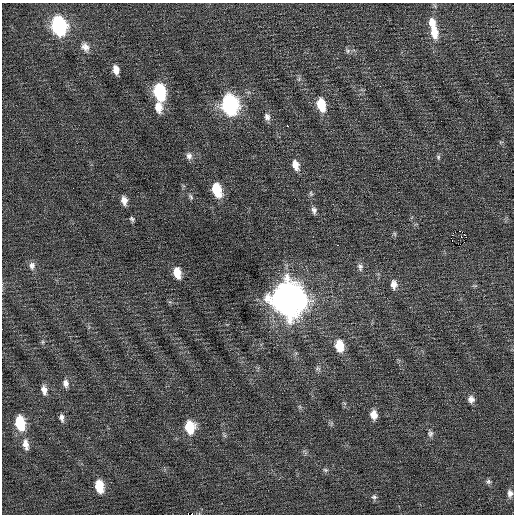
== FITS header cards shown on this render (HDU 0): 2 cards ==
NAXIS1  =                  512 / Axis length
NAXIS2  =                  512 / Axis length

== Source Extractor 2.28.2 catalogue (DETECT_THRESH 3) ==
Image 512 x 512 px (HDU 0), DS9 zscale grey, 1 PNG px = 1 image px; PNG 516 x 516 px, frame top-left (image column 1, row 512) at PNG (2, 3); no overlay
Background 0.0418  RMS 0.72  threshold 2.15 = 3 sigma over >= 5 px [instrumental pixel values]
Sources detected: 51; all 51 listed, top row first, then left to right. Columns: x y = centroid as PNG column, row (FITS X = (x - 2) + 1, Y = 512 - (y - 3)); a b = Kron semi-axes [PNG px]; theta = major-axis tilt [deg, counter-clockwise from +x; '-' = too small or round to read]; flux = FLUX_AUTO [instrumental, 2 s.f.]
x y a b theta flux
432 23 13 8 -75 550
59 26 12 9 -75 7900
434 32 15 9 -81 740
85 47 13 9 -59 340
348 51 7 6 - 130
116 70 9 6 -80 390
160 92 13 8 -78 3900
229 105 13 9 -77 11000
321 105 13 8 -77 1200
158 107 14 9 -85 560
267 117 10 7 -68 220
287 126 2 2 - 540
189 156 10 8 -72 210
438 157 7 5 -79 88
295 165 13 8 -72 450
217 190 12 7 -73 1700
311 193 8 5 -70 93
191 197 9 5 -61 94
124 200 10 6 -77 320
314 210 9 6 -81 180
132 219 6 4 -51 94
460 231 2 2 - 1700
453 233 3 2 - 59
395 234 6 4 -71 72
465 235 3 2 - 100
461 236 2 2 - 35
338 245 3 2 - 50
32 266 11 8 87 240
360 267 11 7 -79 190
177 273 11 7 -75 720
394 284 11 8 -86 320
475 286 7 4 -18 65
288 299 15 13 -73 85000
43 342 6 4 90 72
340 346 11 8 -80 1000
318 368 8 6 -34 130
66 383 10 7 -80 250
44 390 11 6 -80 310
471 399 9 8 - 240
300 407 7 4 -71 77
374 415 9 7 -83 460
62 418 9 5 -81 190
20 423 12 8 -78 2000
190 427 11 8 -86 1500
430 433 9 7 -78 160
26 444 14 8 -79 410
325 470 7 5 -21 92
488 482 7 6 - 110
99 486 11 7 -79 1300
510 493 9 6 88 220
374 497 7 7 - 130